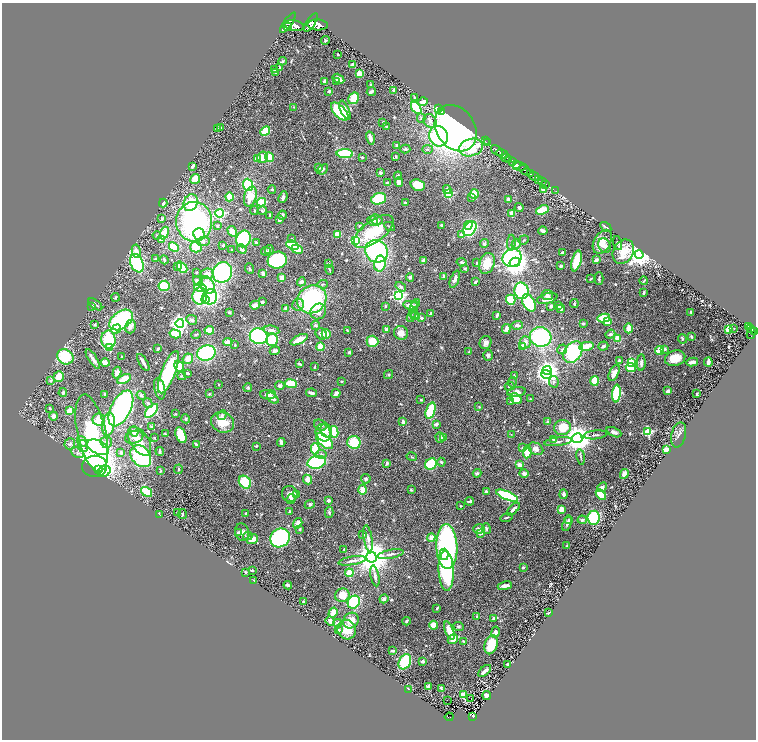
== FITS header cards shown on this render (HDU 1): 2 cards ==
NAXIS1  =                 1508
NAXIS2  =                 1475

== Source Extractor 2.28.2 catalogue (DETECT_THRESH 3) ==
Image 1508 x 1475 px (HDU 1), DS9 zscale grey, zoomed out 1/2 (1 PNG px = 2 x 2 image px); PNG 758 x 742 px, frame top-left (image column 1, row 1474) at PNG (2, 3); each listed source drawn as its Kron ellipse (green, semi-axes under 4 px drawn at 4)
Background 0.835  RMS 0.033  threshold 0.0994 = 3 sigma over >= 5 px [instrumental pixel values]
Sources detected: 643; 18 cannot appear on this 1/2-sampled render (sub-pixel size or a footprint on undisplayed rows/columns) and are neither listed nor drawn; of the other 625, the 500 brightest by FLUX_AUTO listed and drawn (125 fainter detections omitted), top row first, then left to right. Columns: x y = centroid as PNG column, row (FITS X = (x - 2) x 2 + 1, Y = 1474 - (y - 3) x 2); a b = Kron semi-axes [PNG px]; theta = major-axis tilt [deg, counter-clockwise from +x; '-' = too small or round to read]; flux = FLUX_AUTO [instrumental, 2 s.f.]
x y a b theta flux
288 23 12 3 54 5400
311 23 10 4 57 5100
318 25 10 5 -2 5700
294 26 10 5 -11 6700
288 27 4 2 - 1200
325 40 4 3 - 8.5
338 54 2 2 - 9.2
283 61 4 3 - 8.1
353 65 4 3 - 30
279 68 3 2 - 8.6
274 70 3 2 - 6.3
276 72 3 3 - 6.6
359 73 4 3 - 50
338 79 6 3 -31 26
324 81 4 3 - 10
337 81 3 3 - 11
370 84 3 3 - 6.2
393 90 4 3 - 12
329 91 3 3 - 10
371 92 4 2 - 16
354 98 6 5 - 130
414 98 3 3 - 13
423 102 5 3 - 42
294 107 4 3 - 6.4
416 108 7 4 -55 280
439 109 3 2 - 180
345 110 10 4 -65 43
340 111 11 5 -46 460
441 112 4 3 - 160
421 118 4 4 - 11
430 121 7 6 - 32
383 122 3 3 - 6.9
387 127 4 3 - 11
221 128 4 4 - 16
456 128 25 19 -57 2700
217 129 4 3 - 9.7
265 131 5 4 - 160
439 136 10 9 - 520
370 138 6 3 -75 39
485 141 2 1 - 14
488 143 2 1 - 42
397 146 3 3 - 32
471 147 12 8 14 280
405 149 5 3 - 8.6
428 149 5 4 - 11
497 150 6 2 -38 1700
345 154 8 4 -1 400
502 154 6 2 -32 1400
262 157 6 5 - 54
269 157 5 4 - 120
362 157 3 2 - 7.8
396 157 4 2 - 7.1
257 158 3 3 - 47
506 158 5 2 - 560
509 160 3 2 - 540
513 161 4 3 - 650
517 164 4 3 - 890
193 166 3 2 - 18
519 166 7 3 -7 1400
319 168 4 3 - 7
323 169 6 3 42 12
525 170 6 3 -39 2600
380 173 2 2 - 25
530 173 2 2 - 440
398 176 4 3 - 9.7
534 176 5 2 - 1300
195 179 5 4 - 95
539 179 2 2 - 220
387 182 4 4 - 6.5
399 182 4 3 - 47
542 182 2 2 - 230
546 184 2 1 - 61
248 185 6 5 - 250
418 185 7 5 -17 110
272 189 4 3 - 8
544 189 3 2 - 140
447 190 4 4 - 21
555 191 2 1 - 21
448 194 3 3 - 410
474 194 5 4 - 78
250 196 10 6 74 100
229 197 4 3 - 110
283 197 6 3 67 17
471 198 4 3 - 6.4
379 199 7 5 19 230
509 200 3 3 - 47
261 202 5 3 - 260
163 203 4 3 - 16
191 203 8 7 - 220
405 203 3 3 - 17
519 208 4 4 - 12
542 210 7 3 21 140
254 211 4 3 - 6.6
262 211 5 4 - 11
220 213 4 4 - 820
512 214 4 3 - 63
270 215 3 3 - 12
282 215 4 3 - 16
162 218 4 3 - 11
279 220 4 3 - 24
377 220 6 5 - 31
373 221 5 4 - 24
194 222 20 18 -85 1400
441 225 3 2 - 8.1
468 225 4 3 - 150
217 226 4 3 - 7.7
360 226 3 3 - 8.4
389 227 6 3 -27 8.6
606 227 6 2 -34 17
470 229 8 6 52 490
232 231 6 3 -59 94
543 231 4 3 - 29
374 232 23 11 37 320
164 233 6 4 69 140
199 234 6 5 - 51
337 234 4 3 - 71
157 235 4 3 - 8.3
461 235 3 3 - 27
162 239 4 3 - 48
243 239 8 7 - 470
292 239 4 2 - 8.7
524 240 5 2 - 5.7
203 241 6 4 4 20
356 241 3 3 - 430
602 242 13 8 61 94
256 243 3 3 - 18
511 243 8 3 88 15
618 243 7 4 -75 19
484 244 4 4 - 15
516 244 5 4 - 25
223 245 2 2 - 8.6
292 245 6 4 -22 190
604 246 8 6 -58 28
174 247 5 3 - 250
196 247 6 5 - 100
242 249 5 3 - 35
297 249 6 3 -24 150
232 250 2 2 - 6
269 250 4 3 - 17
136 251 7 4 -82 39
266 251 5 3 - 21
377 251 12 11 - 930
562 252 4 3 - 13
623 252 13 10 59 160
639 254 4 4 - 8100
512 258 10 8 30 730
155 259 3 3 - 7.3
164 260 4 2 - 14
277 260 9 8 - 460
596 260 2 2 - 88
423 261 4 3 - 24
576 261 11 4 75 220
461 262 5 3 - 10
515 262 5 4 - 7100
137 263 9 6 -67 620
477 263 4 4 - 13
487 263 11 7 69 120
328 264 3 3 - 10
380 264 8 5 80 210
177 266 3 3 - 15
561 266 4 3 - 10
182 267 6 4 -47 270
465 268 3 3 - 6.9
250 269 5 3 - 8.6
329 270 5 2 - 6.6
197 272 3 3 - 6.2
222 272 10 9 - 620
207 274 6 5 - 46
263 274 4 3 - 21
410 277 4 3 - 12
444 277 3 3 - 23
282 278 3 3 - 41
455 279 9 4 69 33
591 279 3 2 - 7.4
599 279 6 2 88 9.7
198 281 5 4 - 59
644 281 4 2 - 7.4
301 282 5 4 - 18
475 282 4 2 - 12
323 284 5 3 - 8.8
207 285 9 6 -55 240
164 286 5 5 - 190
200 287 6 4 -12 250
401 287 6 4 -34 14
521 291 8 7 - 500
644 293 3 2 - 11
547 295 5 5 - 18
200 296 8 7 - 350
399 296 4 4 - 1300
116 297 4 3 - 7.9
210 297 7 7 - 640
312 299 15 13 35 780
547 299 10 5 15 46
205 300 4 3 - 79
511 300 5 4 - 150
262 302 3 3 - 14
529 303 9 6 -59 320
95 304 8 2 -39 12
416 304 4 3 - 8.8
574 304 4 2 - 8.5
255 305 5 3 - 45
298 305 6 5 - 21
411 305 8 4 -8 37
92 306 4 3 - 6.5
385 306 2 2 - 23
551 306 2 2 - 47
559 306 3 2 - 26
286 308 4 3 - 15
414 309 8 3 77 15
561 309 4 3 - 14
229 312 3 2 - 10
318 312 8 7 - 68
691 312 3 2 - 8.3
431 314 4 3 - 12
497 315 3 2 - 15
415 316 4 3 - 6
411 317 5 2 - 7
421 318 2 2 - 46
604 318 6 4 11 200
121 320 13 8 36 680
192 320 5 4 - 17
608 322 4 4 - 41
180 323 4 4 - 2500
583 324 3 3 - 9.1
95 325 3 3 - 9.2
316 325 4 4 - 12
517 325 6 3 3 23
748 326 4 2 - 250
130 327 7 5 74 43
629 328 5 3 - 98
734 328 2 1 - 28
116 329 5 3 - 230
506 329 5 4 - 30
729 329 3 3 - 450
751 329 3 2 - 150
209 330 4 3 - 110
271 330 8 4 -11 28
347 330 3 2 - 6.3
386 330 4 3 - 21
754 331 3 2 - 520
401 333 7 7 - 44
751 333 6 4 80 750
175 334 6 4 -14 140
196 334 5 3 - 7.6
321 334 6 5 - 32
326 334 5 4 - 55
610 334 5 4 - 11
259 336 9 8 - 590
541 337 11 9 -15 750
691 337 3 2 - 9.7
108 339 9 7 -82 270
618 339 4 3 - 95
682 339 5 3 - 10
272 340 6 5 - 160
299 340 9 4 28 91
372 341 6 5 - 120
228 342 5 3 - 58
525 342 6 5 - 34
486 343 7 5 68 30
235 345 3 2 - 5.6
587 346 7 4 12 140
603 346 5 3 - 14
320 347 4 3 - 150
522 347 4 4 - 61
109 348 3 3 - 250
158 349 4 3 - 11
562 349 5 5 - 19
665 349 4 4 - 11
660 350 4 4 - 100
275 351 5 4 - 22
349 352 2 2 - 38
469 352 3 2 - 12
573 352 12 8 54 650
206 353 9 7 17 510
488 355 5 4 - 17
65 357 8 7 - 230
122 357 3 3 - 8.6
675 358 10 7 16 120
93 359 11 3 -58 32
188 359 5 5 - 78
619 360 3 3 - 9
692 362 6 3 11 41
708 362 4 2 - 34
105 363 4 3 - 72
143 363 10 2 -60 37
631 363 3 3 - 390
641 363 8 4 89 25
300 364 3 2 - 10
179 366 5 4 - 160
314 367 3 2 - 5.8
631 367 5 4 - 200
547 370 4 4 - 3500
168 372 22 7 69 560
117 373 6 4 73 33
188 373 3 2 - 11
614 373 9 4 65 44
546 374 5 4 - 2500
389 375 5 4 - 10
514 375 3 3 - 5.5
182 376 4 3 - 6.9
59 377 5 5 - 77
124 379 7 4 26 120
50 381 4 4 - 9.9
341 381 3 2 - 7
595 381 5 4 - 170
512 382 5 3 - 9.2
554 382 6 4 -78 13
219 384 2 2 - 5.5
291 384 6 4 -8 180
280 386 5 4 - 18
509 386 5 2 - 8.1
248 388 4 3 - 6
160 389 11 5 -78 73
668 391 4 3 - 22
517 392 9 5 9 34
63 393 4 3 - 14
311 393 5 2 - 20
336 393 5 3 - 30
105 394 2 2 - 12
209 394 4 3 - 7.1
616 394 9 4 85 430
697 394 2 2 - 12
141 395 5 3 - 15
268 395 8 5 -1 39
273 398 6 3 -43 24
516 399 6 4 -39 100
530 399 3 3 - 5.8
421 400 4 3 - 7.1
510 402 4 3 - 6.2
148 403 5 3 - 15
479 407 3 2 - 7.1
50 408 3 3 - 11
121 408 19 10 63 1100
70 411 4 3 - 93
151 411 8 4 46 430
431 411 8 4 71 260
175 414 4 3 - 6.1
222 415 5 3 - 14
54 416 4 4 - 27
186 419 5 4 - 9.4
99 420 6 6 - 120
223 422 12 10 -30 130
403 422 4 3 - 22
548 422 2 2 - 65
108 424 12 6 82 160
436 424 4 3 - 23
320 425 7 5 -30 21
152 427 4 3 - 8
562 427 8 7 - 160
326 430 7 5 -68 41
134 431 5 4 - 40
334 432 6 3 -81 270
614 432 8 4 -24 24
648 432 3 3 - 500
92 433 39 14 -77 1300
323 433 9 7 -66 56
165 434 4 3 - 7
511 434 4 3 - 5.7
181 435 8 5 -67 170
595 435 12 3 6 15
679 435 13 7 76 29
134 437 9 6 16 34
443 437 3 3 - 11
154 438 3 2 - 5.8
440 438 5 4 - 24
577 438 5 5 - 9700
554 439 3 3 - 36
140 441 16 9 -58 76
325 441 10 5 -41 420
82 442 6 4 -56 27
106 442 6 5 - 34
281 442 4 3 - 27
354 442 6 6 - 180
558 442 14 3 8 22
70 444 6 5 - 16
196 444 4 2 - 16
83 446 6 5 - 22
256 446 3 3 - 6.6
98 447 12 6 -26 100
523 448 4 4 - 8.4
315 449 6 3 89 200
536 449 8 6 -28 35
667 450 3 3 - 110
160 451 4 2 - 14
527 452 6 3 85 220
78 453 6 5 - 20
121 453 4 4 - 15
321 454 5 4 - 13
141 456 12 9 -50 580
412 457 5 3 - 6.1
581 457 8 3 -81 9.1
317 462 9 6 12 640
441 462 4 3 - 8.7
387 463 4 3 - 15
431 464 6 5 - 260
519 465 3 3 - 43
94 466 12 10 1 1400
178 469 4 3 - 8.4
98 470 4 3 - 200
161 470 4 3 - 5.8
104 471 6 5 - 580
477 473 4 3 - 12
524 473 5 4 - 20
624 474 5 4 - 41
366 479 5 4 - 12
308 480 5 4 - 44
245 482 7 5 -52 190
602 487 5 4 - 18
363 490 5 4 - 66
411 490 4 3 - 6.8
486 491 3 3 - 14
146 492 6 3 -37 280
290 494 8 7 - 35
296 494 3 2 - 49
564 494 5 3 - 25
601 495 6 4 -47 190
507 496 12 4 -23 480
291 499 5 4 - 15
329 500 3 3 - 23
469 501 4 3 - 15
310 504 5 4 - 12
460 506 2 2 - 8.8
513 509 8 3 44 26
561 509 4 4 - 54
290 511 3 2 - 11
178 512 3 2 - 6.7
329 512 6 4 -88 9.9
246 513 3 2 - 8.2
182 514 5 2 - 9.5
160 515 2 1 - 37
506 517 6 2 18 7.3
594 518 7 6 - 290
569 520 4 4 - 10
582 520 4 3 - 13
298 523 5 4 - 44
567 524 8 3 70 17
300 529 3 3 - 7.5
479 529 6 5 - 24
486 529 5 4 - 14
238 532 3 3 - 16
242 532 8 7 - 34
481 533 4 3 - 24
363 535 3 3 - 12
248 536 5 4 - 14
431 537 4 4 - 35
280 538 10 9 - 1200
368 538 13 4 -80 29
252 539 6 4 21 75
567 546 4 3 - 5.8
447 547 22 10 -88 1700
344 549 3 2 - 5.9
390 554 13 4 11 29
444 554 6 4 86 290
371 557 5 5 - 18000
352 561 14 3 10 26
523 567 2 2 - 26
252 570 2 2 - 16
446 571 20 7 -88 680
246 572 2 2 - 8.3
349 573 4 3 - 170
375 576 10 3 -79 20
253 580 2 2 - 11
288 585 4 3 - 16
505 586 7 3 10 37
342 595 7 6 - 110
384 599 4 4 - 24
303 602 2 2 - 5.7
354 602 7 5 56 450
437 608 4 2 - 6.3
333 613 5 3 - 120
549 613 3 2 - 6.7
477 617 2 2 - 21
494 619 3 3 - 17
330 621 5 3 - 42
351 621 8 7 - 89
406 621 4 3 - 12
338 623 4 4 - 23
434 625 4 4 - 81
459 626 5 3 - 9.9
339 629 4 3 - 8
347 630 10 9 - 120
449 631 9 4 -68 120
495 632 5 4 - 26
453 639 5 4 - 59
463 641 3 3 - 6.2
491 645 10 6 72 120
393 651 4 2 - 13
423 661 3 2 - 20
405 662 8 5 62 280
508 664 3 3 - 7.5
485 671 8 3 42 29
429 687 4 2 - 37
409 689 3 2 - 17
442 689 4 3 - 15
463 695 3 3 - 270
487 696 4 3 - 44
471 699 3 2 - 81
447 700 2 1 - 43
472 716 4 2 - 220
449 717 4 3 - 210
At the frame edge (FLAGS 8, measured only in part): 1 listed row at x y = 754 331
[125 fainter detections neither listed nor drawn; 18 sub-pixel or undisplayed-footprint detections neither listed nor drawn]